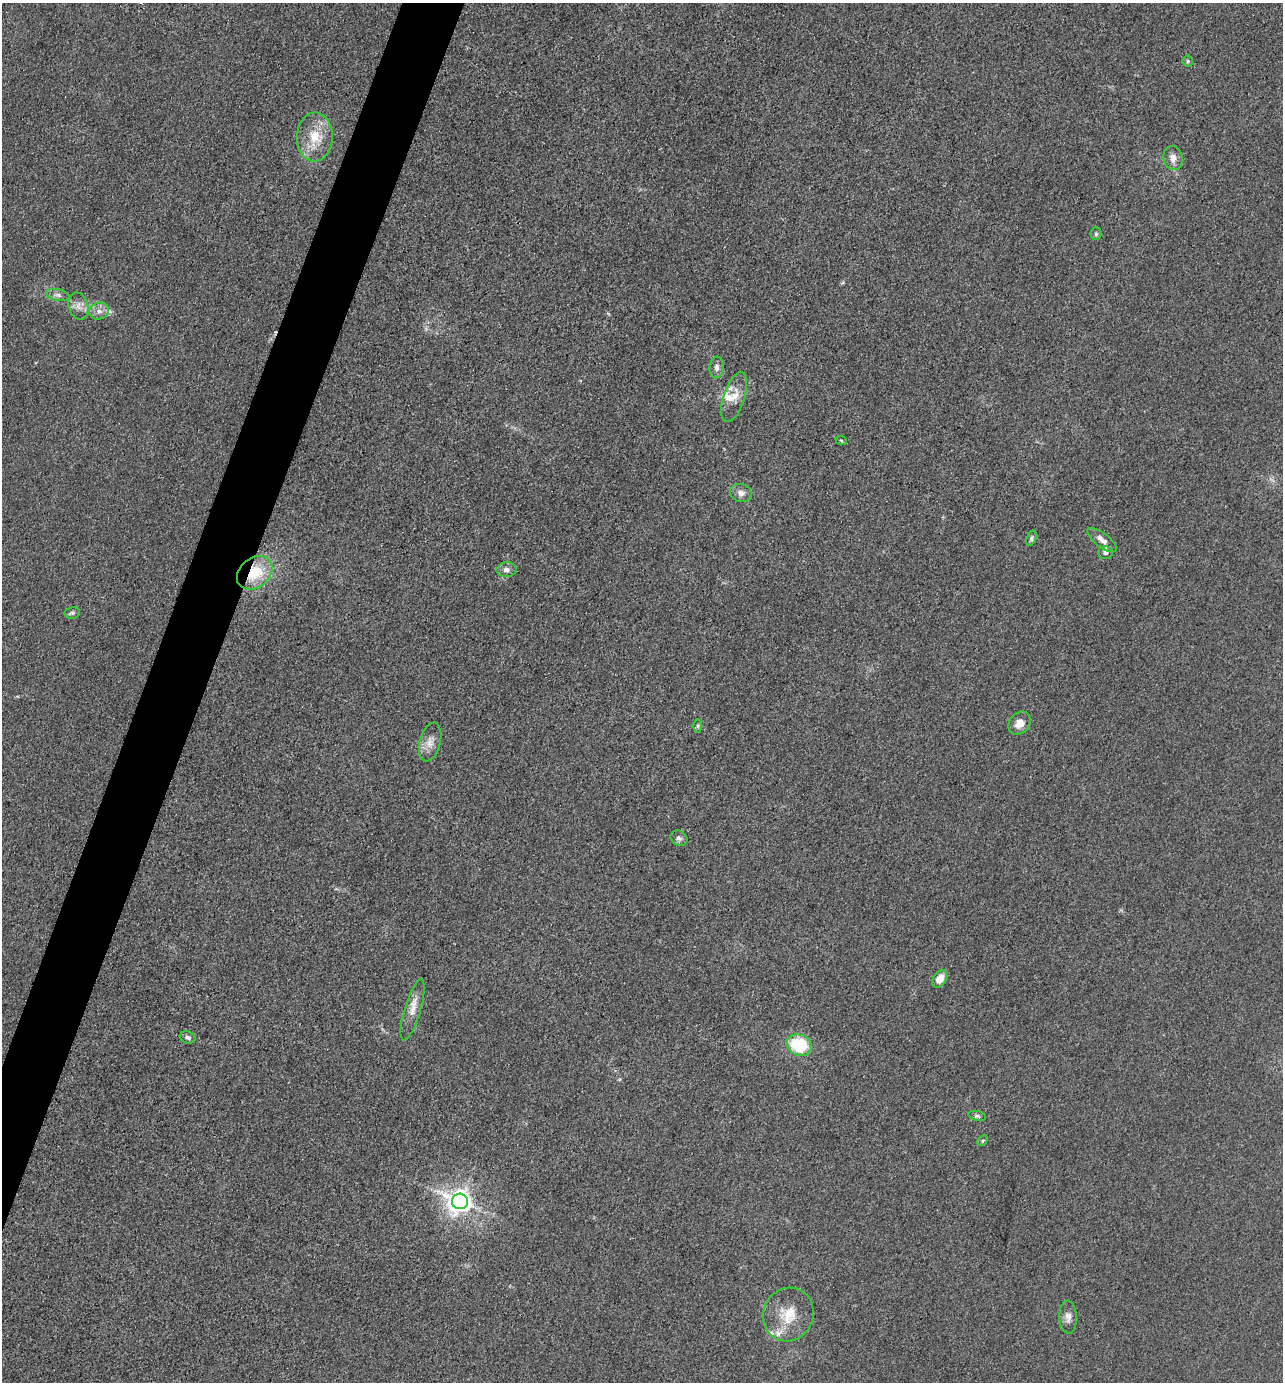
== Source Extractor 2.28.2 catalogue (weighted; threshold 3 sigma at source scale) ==
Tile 7 of 4 x 4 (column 3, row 2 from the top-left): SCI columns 2836-4116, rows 2762-4141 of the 5536 x 5523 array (HDU 1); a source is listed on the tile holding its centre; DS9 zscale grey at full resolution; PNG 1285 x 1384 px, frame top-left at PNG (2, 3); each listed source drawn as its Kron ellipse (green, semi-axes under 4 px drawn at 4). Shown black and unused: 4% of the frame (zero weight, under 3 of 4 exposures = <1% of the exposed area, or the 3 px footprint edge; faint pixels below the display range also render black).
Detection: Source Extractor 2.28.2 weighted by HDU 2 'WHT'; one run over the whole footprint, this tile lists its part. Background 0.0282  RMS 0.0049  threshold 0.022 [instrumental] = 3 sigma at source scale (4.5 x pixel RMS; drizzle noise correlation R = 1.50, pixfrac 1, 0.05/0.05 arcsec/px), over >= 5 px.
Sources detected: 35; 1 cosmic-ray / hot-pixel residue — neither listed nor drawn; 4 inside a brighter listed object's ellipse — not listed separately; the other 30 listed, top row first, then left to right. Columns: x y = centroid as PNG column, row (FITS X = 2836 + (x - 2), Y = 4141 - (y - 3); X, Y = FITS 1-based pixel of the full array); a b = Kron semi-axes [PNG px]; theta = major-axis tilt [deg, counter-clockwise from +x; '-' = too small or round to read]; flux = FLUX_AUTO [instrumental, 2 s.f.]
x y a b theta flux
1188 61 5 5 - 0.77
315 137 24 18 88 15
1173 158 12 9 -79 3.4
1096 234 6 5 - 0.98
58 295 12 5 -12 2.1
78 306 14 9 -75 3.8
99 311 10 8 14 2.9
717 367 11 7 85 2.4
734 397 26 10 72 7
841 440 6 3 -19 0.47
741 493 11 9 -18 3
1031 538 8 4 70 1
1102 540 18 7 -38 3.5
1106 552 7 6 - 1.5
506 570 10 7 5 2.3
255 573 19 14 38 18
72 613 7 6 - 1
1020 723 12 10 50 4.5
698 726 6 4 89 0.75
430 742 20 10 75 4.7
679 838 9 7 -35 1.6
940 979 9 6 55 6
413 1010 32 8 73 5.9
188 1037 8 6 -19 1.6
799 1045 13 10 -24 32
977 1116 9 5 -14 1.1
983 1141 6 4 45 0.58
460 1201 8 7 - 450
788 1314 27 25 67 15
1068 1317 16 8 -87 3.1
Overlapping masked pixels (flux is a lower limit): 1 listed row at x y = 255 573